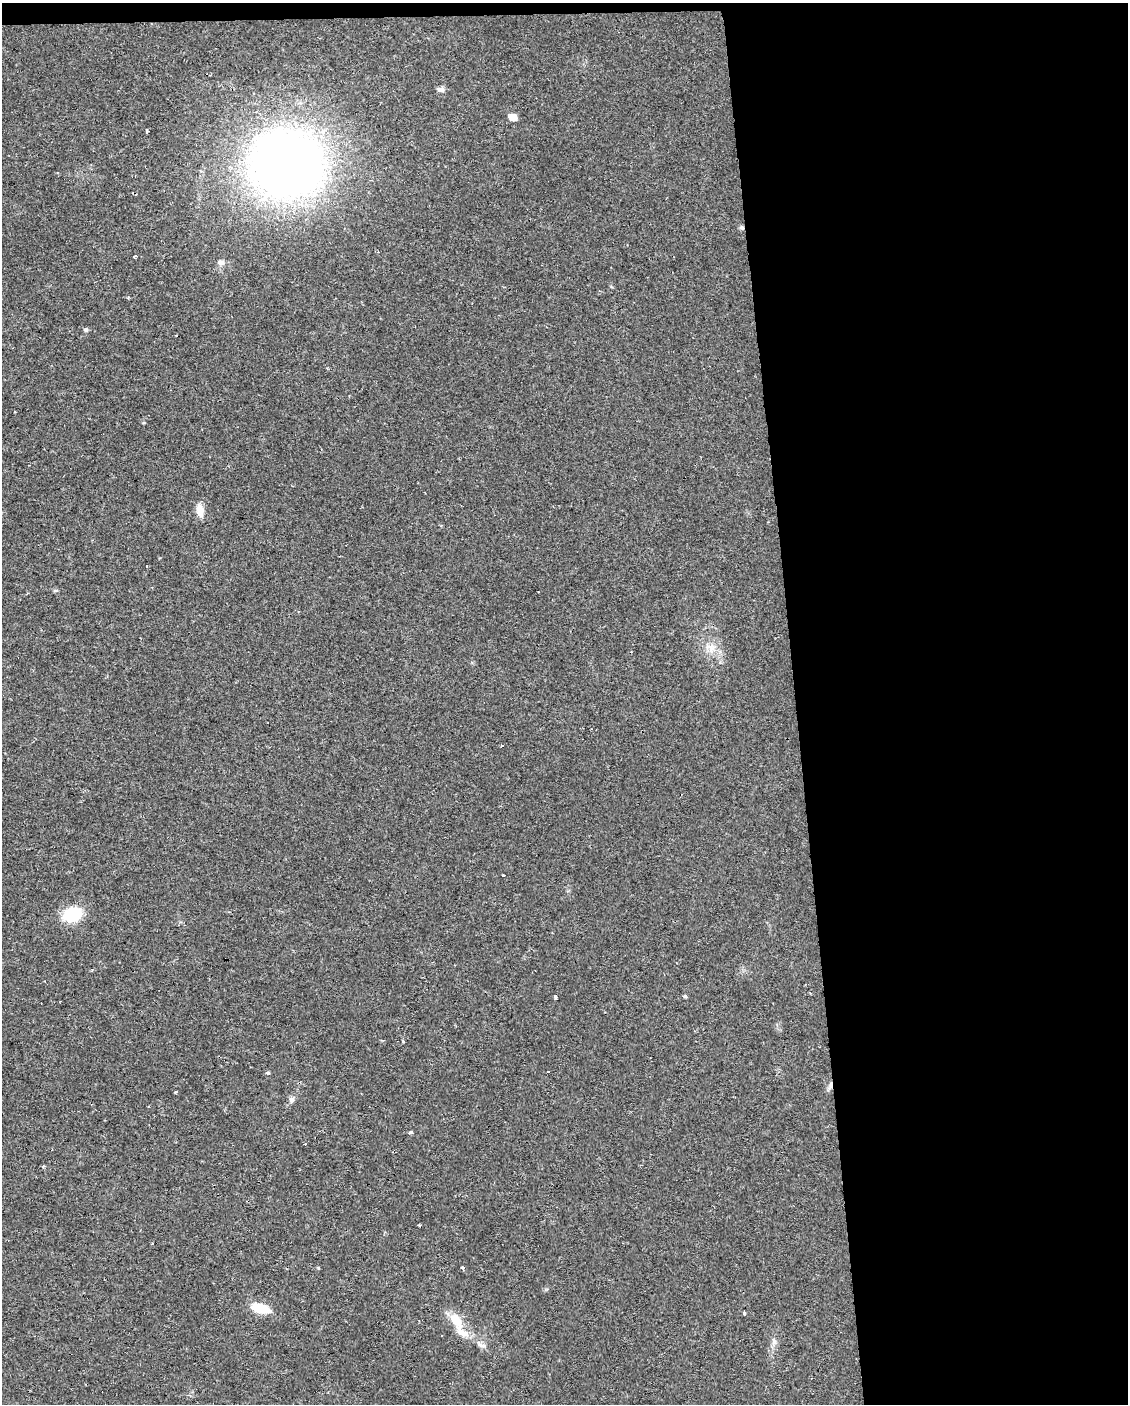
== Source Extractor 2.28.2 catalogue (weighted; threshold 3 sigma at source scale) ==
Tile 4 of 4 x 3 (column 4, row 1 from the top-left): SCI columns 3381-4506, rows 2809-4210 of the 4506 x 4253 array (HDU 1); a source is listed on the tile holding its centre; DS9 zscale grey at full resolution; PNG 1130 x 1406 px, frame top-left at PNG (2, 3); no overlay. Shown black and unused: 30% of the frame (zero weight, under 2 of 3 exposures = <1% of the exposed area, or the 3 px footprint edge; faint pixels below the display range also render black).
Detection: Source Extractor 2.28.2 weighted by HDU 2 'WHT'; one run over the whole footprint, this tile lists its part. Background 0.0242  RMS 0.0032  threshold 0.0142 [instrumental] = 3 sigma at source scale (4.5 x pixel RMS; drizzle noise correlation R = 1.50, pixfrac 1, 0.0396/0.0396 arcsec/px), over >= 5 px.
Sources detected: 36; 5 cosmic-ray / hot-pixel residue — not listed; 1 inside a brighter listed object's ellipse — not listed separately; the other 30 listed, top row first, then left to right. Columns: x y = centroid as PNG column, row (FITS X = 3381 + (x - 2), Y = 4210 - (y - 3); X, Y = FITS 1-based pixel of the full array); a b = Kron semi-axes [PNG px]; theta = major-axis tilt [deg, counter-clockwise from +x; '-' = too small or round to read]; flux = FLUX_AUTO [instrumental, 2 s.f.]
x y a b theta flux
441 89 9 7 6 1.1
513 117 7 7 - 2.6
147 131 3 3 - 1.5
286 164 61 55 -7 270
742 228 6 5 - 0.65
135 256 3 3 - 1.7
221 262 10 7 -10 1.2
86 330 6 5 - 0.6
200 510 16 9 -80 2.8
147 566 3 3 - 1.3
711 648 10 9 - 2.4
502 746 3 2 - 0.39
503 875 3 3 - 1.3
72 914 20 15 16 12
685 996 5 4 - 0.36
555 997 3 3 - 7
403 1042 3 3 - 0.55
268 1073 5 4 - 0.45
176 1092 3 2 - 0.44
292 1100 8 7 - 1.1
411 1133 3 3 - 6.8
305 1144 3 2 - 0.23
44 1166 5 3 - 0.3
152 1243 3 2 - 0.23
462 1268 3 3 - 1.5
260 1308 21 9 -14 7.1
744 1313 3 3 - 3.1
457 1321 29 14 -61 6.3
774 1341 13 5 89 1.3
482 1345 13 5 -14 1.1
Overlapping masked pixels (flux is a lower limit): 1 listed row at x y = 742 228